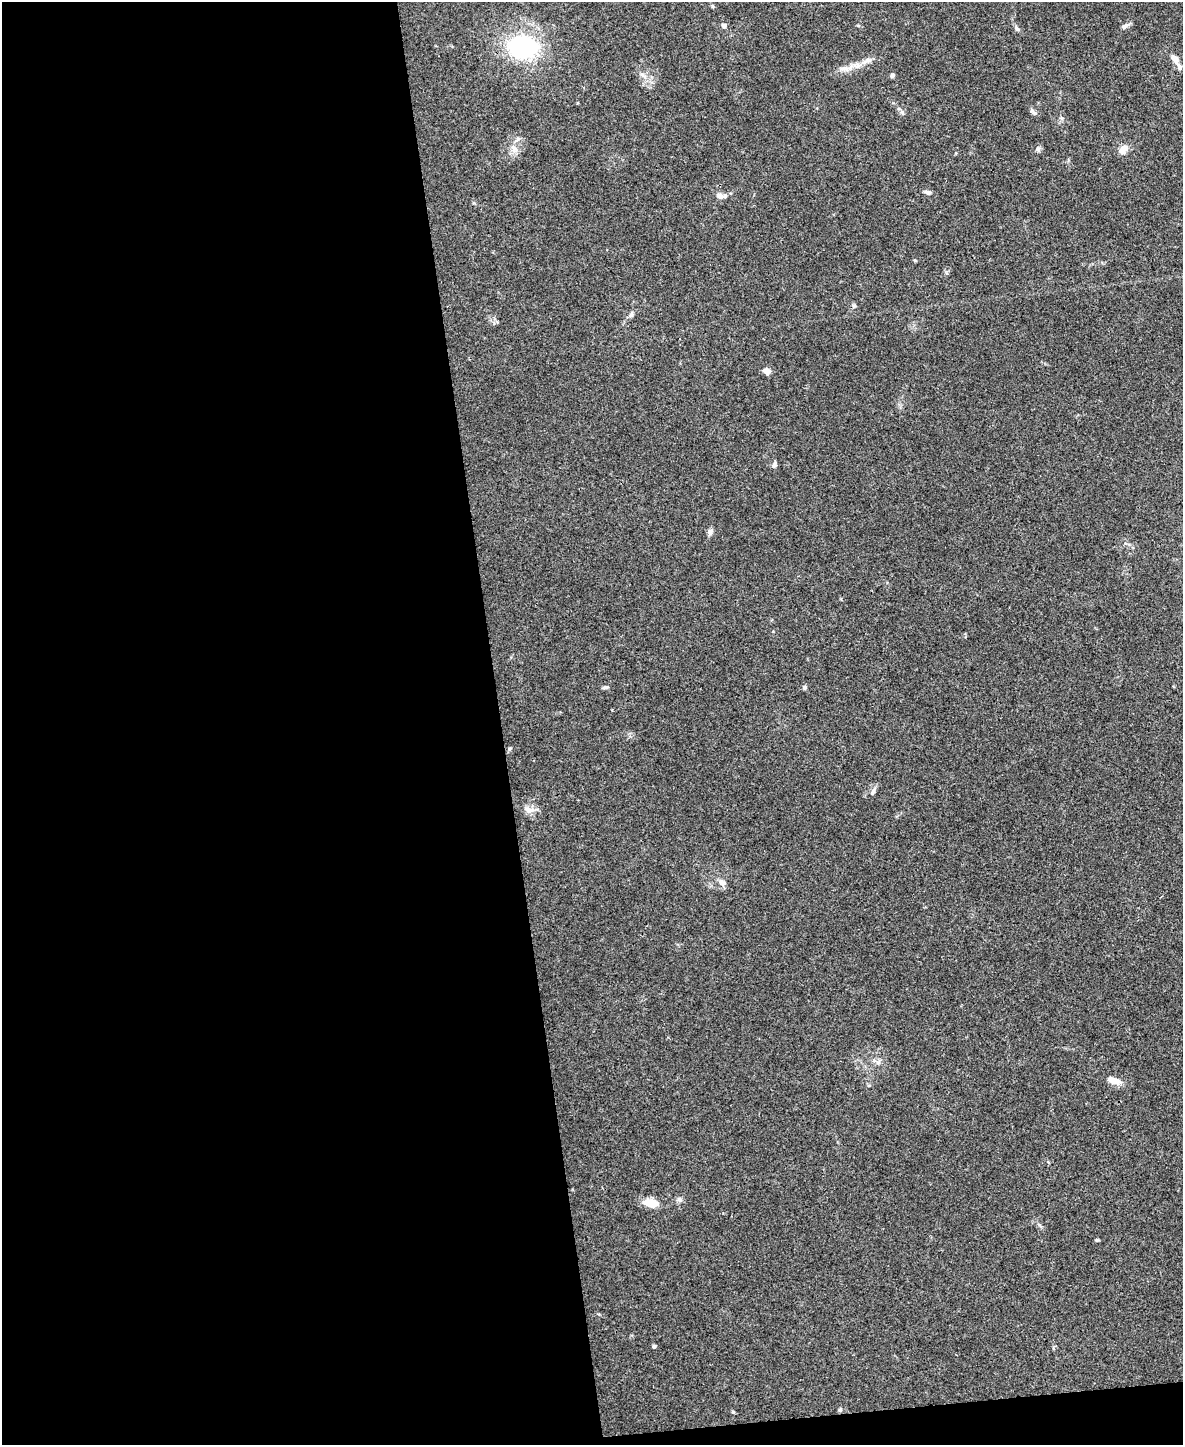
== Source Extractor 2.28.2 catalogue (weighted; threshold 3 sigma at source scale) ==
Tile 9 of 4 x 3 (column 1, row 3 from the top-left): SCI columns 1-1181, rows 134-1576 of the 4724 x 4706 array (HDU 1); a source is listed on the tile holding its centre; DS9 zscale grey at full resolution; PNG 1185 x 1447 px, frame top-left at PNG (2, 2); no overlay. Shown black and unused: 43% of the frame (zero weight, under 3 of 4 exposures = <1% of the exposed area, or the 3 px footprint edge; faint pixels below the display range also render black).
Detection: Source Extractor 2.28.2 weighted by HDU 2 'WHT'; one run over the whole footprint, this tile lists its part. Background 0.0469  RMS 0.0052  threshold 0.0232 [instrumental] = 3 sigma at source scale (4.5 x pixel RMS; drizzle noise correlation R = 1.50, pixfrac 1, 0.05/0.05 arcsec/px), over >= 5 px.
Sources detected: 31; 1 inside a brighter listed object's ellipse — not listed separately; the other 30 listed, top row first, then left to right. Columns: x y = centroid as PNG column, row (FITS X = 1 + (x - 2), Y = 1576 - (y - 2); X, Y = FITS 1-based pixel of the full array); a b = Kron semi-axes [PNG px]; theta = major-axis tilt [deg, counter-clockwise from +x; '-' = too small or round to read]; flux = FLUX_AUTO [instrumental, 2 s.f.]
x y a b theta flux
724 25 6 5 - 1.4
1125 26 11 4 45 1.4
1017 29 7 5 -39 1.1
523 47 29 20 -8 57
1175 59 15 7 -56 2.7
867 60 11 6 26 2.3
857 65 11 7 19 2.9
844 68 13 6 -4 2.7
892 75 5 5 - 1
902 112 6 5 - 1
1034 113 12 4 -37 1.3
1038 149 7 5 61 1
515 150 9 8 - 2.6
1122 150 12 8 49 3.9
928 192 8 6 -21 1.3
719 196 9 8 - 2.6
631 315 8 5 62 1.2
767 371 7 7 - 2.6
774 465 7 6 - 1.3
710 532 8 6 58 1.7
605 687 9 4 9 0.97
804 687 6 5 - 1
873 791 11 6 65 1.7
528 810 11 6 -46 2.4
722 883 10 7 -47 2.6
1114 1081 18 8 -16 4
651 1203 20 9 -6 6.7
1097 1240 4 4 - 0.58
654 1346 4 4 - 0.92
840 1410 5 5 - 0.74
Unlisted compact peaks at least as high as the median listed source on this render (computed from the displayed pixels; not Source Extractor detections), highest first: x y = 733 1412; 641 74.